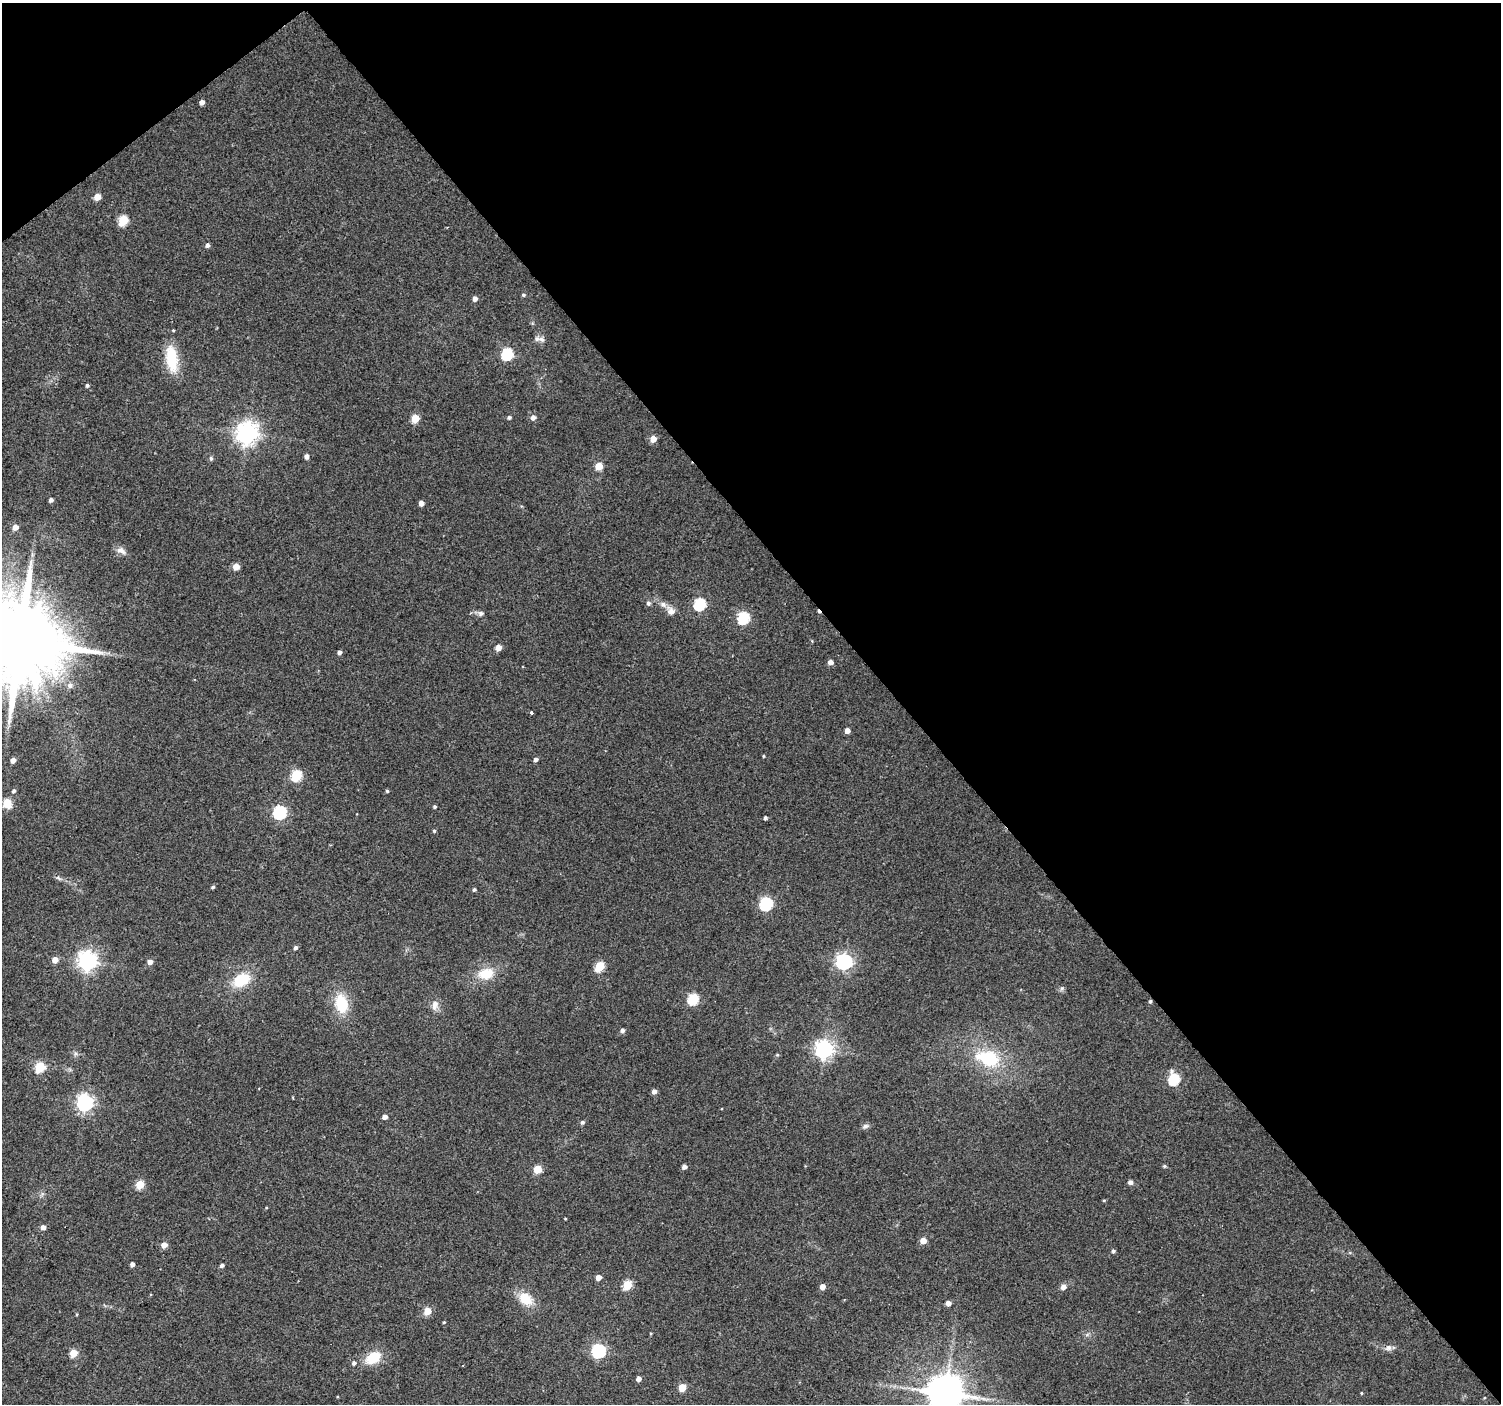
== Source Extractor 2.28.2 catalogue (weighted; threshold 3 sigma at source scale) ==
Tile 3 of 4 x 4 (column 3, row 1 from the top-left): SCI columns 3001-4499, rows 4408-5809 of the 5997 x 5948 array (HDU 1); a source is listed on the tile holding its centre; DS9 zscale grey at full resolution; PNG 1503 x 1406 px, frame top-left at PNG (2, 3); no overlay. Shown black and unused: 42% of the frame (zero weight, under 2 of 3 exposures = <1% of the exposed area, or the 3 px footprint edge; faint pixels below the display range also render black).
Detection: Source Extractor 2.28.2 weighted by HDU 2 'WHT'; one run over the whole footprint, this tile lists its part. Background 0.0622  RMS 0.0073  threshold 0.0327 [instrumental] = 3 sigma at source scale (4.5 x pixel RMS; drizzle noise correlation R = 1.50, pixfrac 1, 0.0396/0.0396 arcsec/px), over >= 5 px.
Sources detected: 106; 1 cosmic-ray / hot-pixel residue — not listed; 1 inside a brighter listed object's ellipse — not listed separately; the other 104 listed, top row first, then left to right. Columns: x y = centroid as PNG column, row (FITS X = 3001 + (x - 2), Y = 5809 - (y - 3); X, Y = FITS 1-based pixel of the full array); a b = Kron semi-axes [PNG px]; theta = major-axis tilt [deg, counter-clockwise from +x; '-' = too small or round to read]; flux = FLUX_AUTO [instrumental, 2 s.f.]
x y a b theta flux
202 102 4 4 - 3.6
97 197 5 5 - 11
123 220 6 5 - 35
207 245 5 5 - 2
523 295 4 4 - 1.3
475 299 5 5 - 2.8
539 339 15 5 -11 2.9
507 354 6 6 - 63
172 358 35 14 -81 24
87 385 4 4 - 1.5
533 417 5 5 - 3.5
415 418 5 5 - 17
509 418 5 4 - 1.4
247 433 8 8 - 490
653 439 5 5 - 7.8
306 456 5 4 - 3.1
211 458 6 5 - 1.5
599 466 5 5 - 16
51 500 4 4 - 2.4
421 503 4 4 - 4
15 527 5 5 - 4.8
121 551 14 8 -29 4.1
236 566 5 5 - 9.3
648 603 6 5 - 2
700 604 6 6 - 67
671 611 13 10 -51 4.9
481 613 7 6 - 2.3
744 618 6 6 - 67
20 641 24 21 19 13000
498 648 5 4 - 7.1
339 652 4 4 - 2.2
830 662 5 4 - 4.2
70 686 8 7 - 2.8
531 712 3 3 - 4.9
847 731 4 4 - 5
763 756 4 3 - 0.63
536 759 4 4 - 2.2
13 760 4 4 - 4.1
296 775 6 5 - 51
14 791 5 4 - 1.7
387 791 4 4 - 0.99
7 803 6 5 - 26
435 806 4 4 - 1.3
280 812 6 6 - 99
765 818 4 3 - 1.6
434 831 4 4 - 0.88
59 878 9 3 -46 1.4
213 887 5 4 - 1.3
474 890 4 4 - 1.3
766 904 6 6 - 89
295 947 5 4 - 1.7
55 960 5 5 - 6.1
87 961 7 7 - 350
844 961 7 6 - 220
150 962 5 5 - 4.1
599 966 6 5 - 36
486 974 18 12 10 16
241 980 21 14 31 23
693 999 6 5 - 54
1150 1001 4 4 - 1.2
341 1003 20 13 -79 25
435 1005 14 8 79 4.5
622 1030 5 5 - 2.1
824 1049 7 7 - 330
777 1055 5 4 - 0.8
988 1058 32 20 -16 40
40 1067 5 5 - 48
1174 1079 7 5 -90 62
654 1091 5 4 - 3.4
85 1103 7 6 - 250
385 1117 5 4 - 3.6
582 1122 5 4 - 1.8
866 1126 9 6 0 2.1
1164 1166 5 4 - 1.1
684 1167 4 4 - 3.1
537 1169 5 5 - 21
1130 1182 4 4 - 2.9
140 1184 5 5 - 23
1104 1200 4 3 - 0.79
43 1227 5 4 - 3.7
923 1241 5 4 - 8.2
164 1245 5 5 - 6.1
1113 1251 4 4 - 1.7
132 1264 4 4 - 3.1
222 1265 4 4 - 2.1
598 1277 4 4 - 5.7
627 1285 5 5 - 31
822 1287 4 4 - 5
1063 1287 5 5 - 4.3
526 1299 16 12 -37 16
948 1303 4 4 - 4.1
427 1311 5 5 - 15
77 1314 5 3 - 0.67
444 1322 4 3 - 0.64
1388 1348 10 8 16 3.1
598 1351 6 6 - 120
73 1353 5 5 - 17
373 1358 17 12 32 18
354 1363 5 5 - 1.9
639 1379 4 4 - 3.7
682 1388 5 5 - 18
945 1393 10 10 - 2000
1361 1393 4 3 - 0.65
1484 1398 4 3 - 0.58
Overlapping masked pixels (flux is a lower limit): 1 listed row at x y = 1150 1001
Isophote crosses this tile's border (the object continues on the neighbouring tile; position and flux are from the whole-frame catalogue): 2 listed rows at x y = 20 641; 945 1393